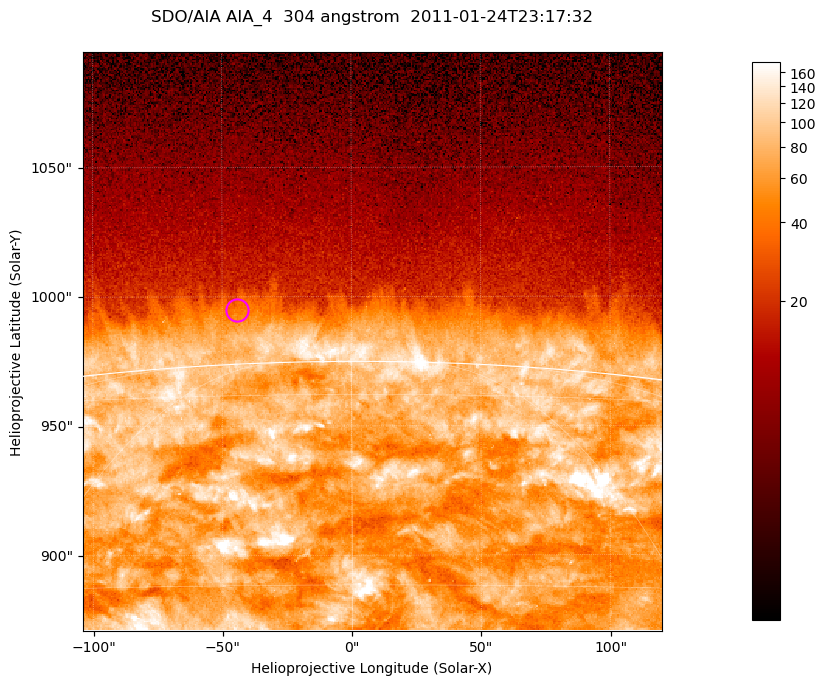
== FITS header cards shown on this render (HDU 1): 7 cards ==
TELESCOP= 'SDO/AIA '           / For AIA: SDO/AIA
INSTRUME= 'AIA_4   '           / For AIA: AIA_ATA1, AIA_ATA2, AIA_ATA3 or AIA_AT
WAVELNTH=                  304 / [angstrom] Wavelength
WAVEUNIT= 'angstrom'           / Wavelength unit: angstrom
DATE-OBS= '2011-01-24T23:17:32.125' / [ISO] Date when observation started; ISO 8
CTYPE1  = 'HPLN-TAN'           / CTYPE1; Typically HPLN
CTYPE2  = 'HPLT-TAN'           / CTYPE2; Typically HPLT

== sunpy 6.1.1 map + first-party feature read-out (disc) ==
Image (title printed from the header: SDO/AIA AIA_4  304 angstrom  2011-01-24T23:17:32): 373 x 373 px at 0.6 arcsec/px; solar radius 975 arcsec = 1624 px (partial field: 0.8% of the solar disc is inside the frame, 46% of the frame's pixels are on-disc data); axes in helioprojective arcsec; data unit not stated in the header (colour bar unlabelled)
Orientation: roll -0.132 deg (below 1 deg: not rotated)
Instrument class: DISC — disc imager (sunpy class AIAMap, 304 A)
Bright regions (active regions / flare kernels): reference = the on-disc median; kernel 3 px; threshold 5 sigma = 131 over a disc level ~70.2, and >= 1.15x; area >= 139 px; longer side >= 4 px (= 2.4 arcsec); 0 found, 0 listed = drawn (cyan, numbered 1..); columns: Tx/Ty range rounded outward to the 2 arcsec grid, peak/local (2 s.f.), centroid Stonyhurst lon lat
Off-limb structures (1.02-1.3 R_sun): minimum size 69 px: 4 found; the strongest spans PA ~0..5 deg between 1.02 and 1.02 R_sun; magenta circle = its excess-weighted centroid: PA ~5 deg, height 1.02 R_sun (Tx ~-44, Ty ~994 arcsec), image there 1.7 x the reference